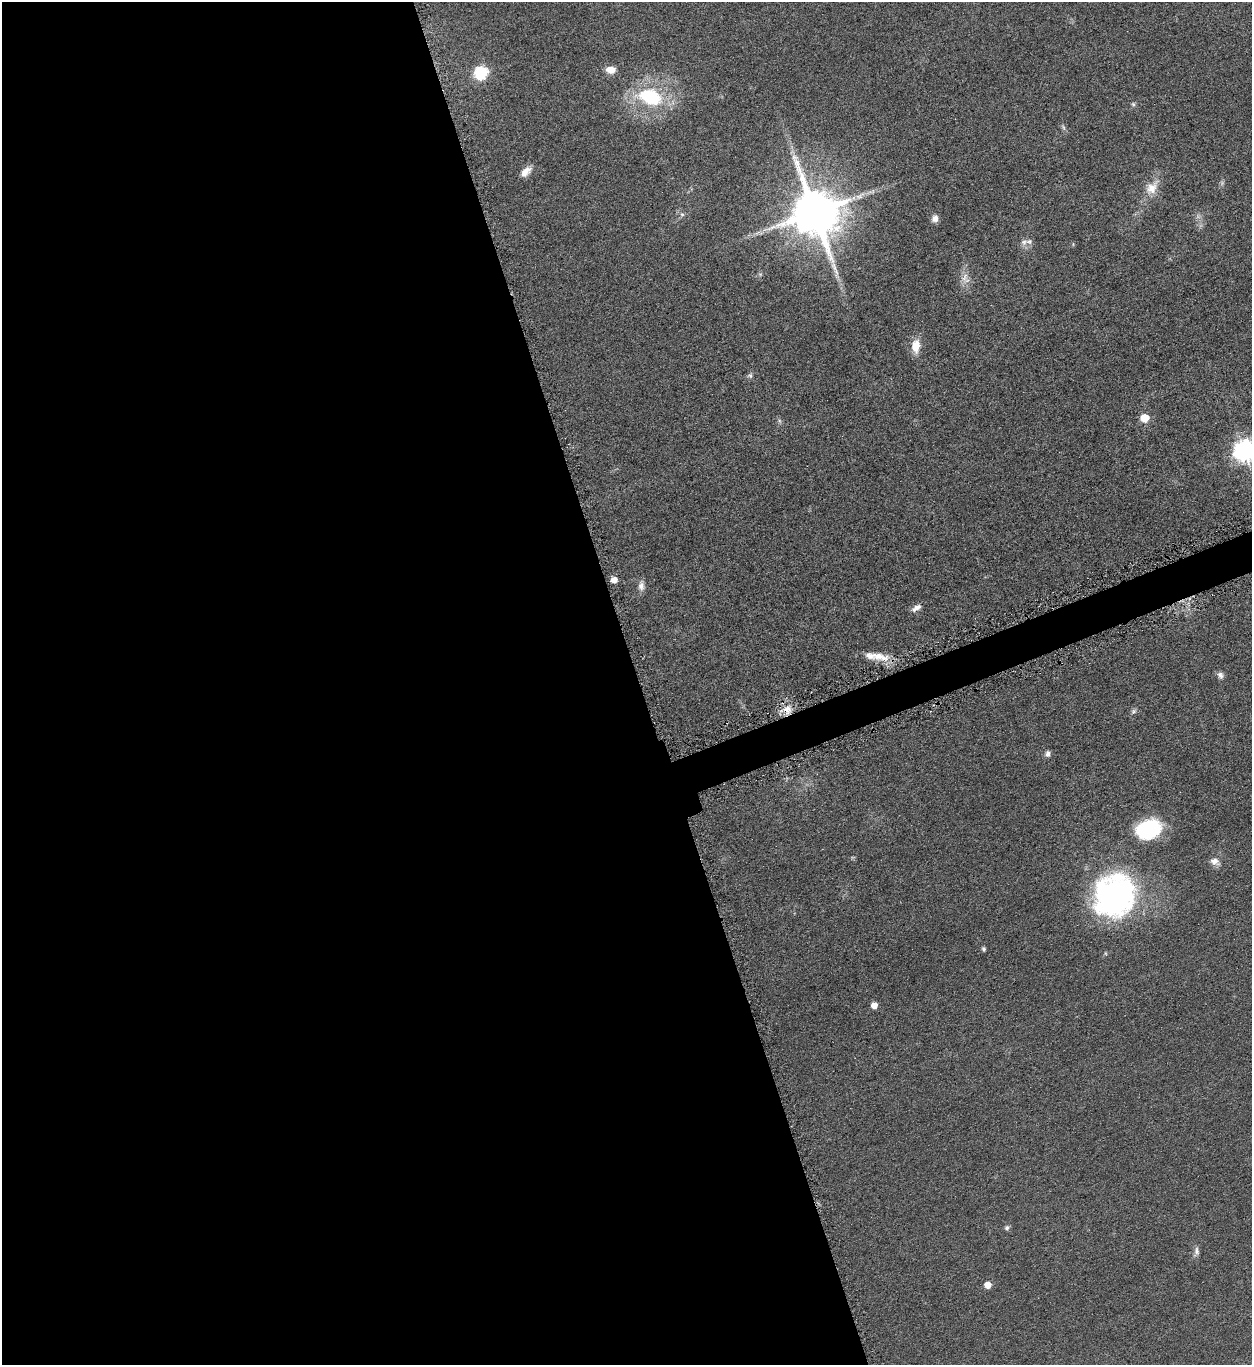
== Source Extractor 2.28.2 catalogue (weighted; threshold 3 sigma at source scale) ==
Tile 9 of 4 x 4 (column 1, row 3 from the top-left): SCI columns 163-1412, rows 1370-2732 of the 5451 x 5466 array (HDU 1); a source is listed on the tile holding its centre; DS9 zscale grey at full resolution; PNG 1254 x 1367 px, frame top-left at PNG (2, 2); no overlay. Shown black and unused: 52% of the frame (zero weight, under 4 of 8 exposures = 1% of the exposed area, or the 3 px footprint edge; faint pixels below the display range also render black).
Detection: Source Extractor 2.28.2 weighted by HDU 2 'WHT'; one run over the whole footprint, this tile lists its part. Background 0.0847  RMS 0.0079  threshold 0.0324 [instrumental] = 3 sigma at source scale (4.09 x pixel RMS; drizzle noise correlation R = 1.36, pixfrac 0.8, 0.05/0.05 arcsec/px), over >= 5 px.
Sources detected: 35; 1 too faint to see at this stretch — not listed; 2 inside a brighter listed object's ellipse — not listed separately; the other 32 listed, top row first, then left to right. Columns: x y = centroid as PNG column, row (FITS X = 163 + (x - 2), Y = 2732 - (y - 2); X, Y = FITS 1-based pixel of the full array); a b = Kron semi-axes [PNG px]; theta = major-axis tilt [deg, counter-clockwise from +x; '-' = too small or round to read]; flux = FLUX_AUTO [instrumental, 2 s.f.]
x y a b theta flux
611 70 10 7 -7 7.9
481 73 7 6 - 110
650 97 31 19 -16 52
1133 104 6 5 - 1.3
525 172 15 8 42 6.4
1152 188 21 13 52 12
815 212 15 13 -67 4000
682 214 6 4 -1 1.3
935 218 9 7 79 3.9
1024 242 9 7 31 3
964 277 15 9 82 6.3
916 346 15 9 85 11
750 376 7 7 - 1.8
1144 418 6 5 - 22
780 421 7 4 -70 1.3
1244 450 8 8 - 490
614 580 5 5 - 6.9
641 586 11 8 -90 4.3
916 608 13 6 33 4.4
879 656 28 10 -10 12
1220 675 10 7 -44 3
787 709 12 10 35 8.1
1133 711 7 6 - 1.7
1048 754 8 6 67 2.6
1148 829 26 19 23 54
1214 861 12 8 -18 5
1114 895 45 40 59 190
983 949 5 4 - 1.5
874 1005 5 5 - 8.6
1007 1228 7 6 - 1.7
1196 1251 13 6 89 2.9
988 1285 5 5 - 9
Overlapping masked pixels (flux is a lower limit): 1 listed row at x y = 787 709
Isophote crosses this tile's border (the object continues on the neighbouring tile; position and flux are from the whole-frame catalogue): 1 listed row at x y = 1244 450